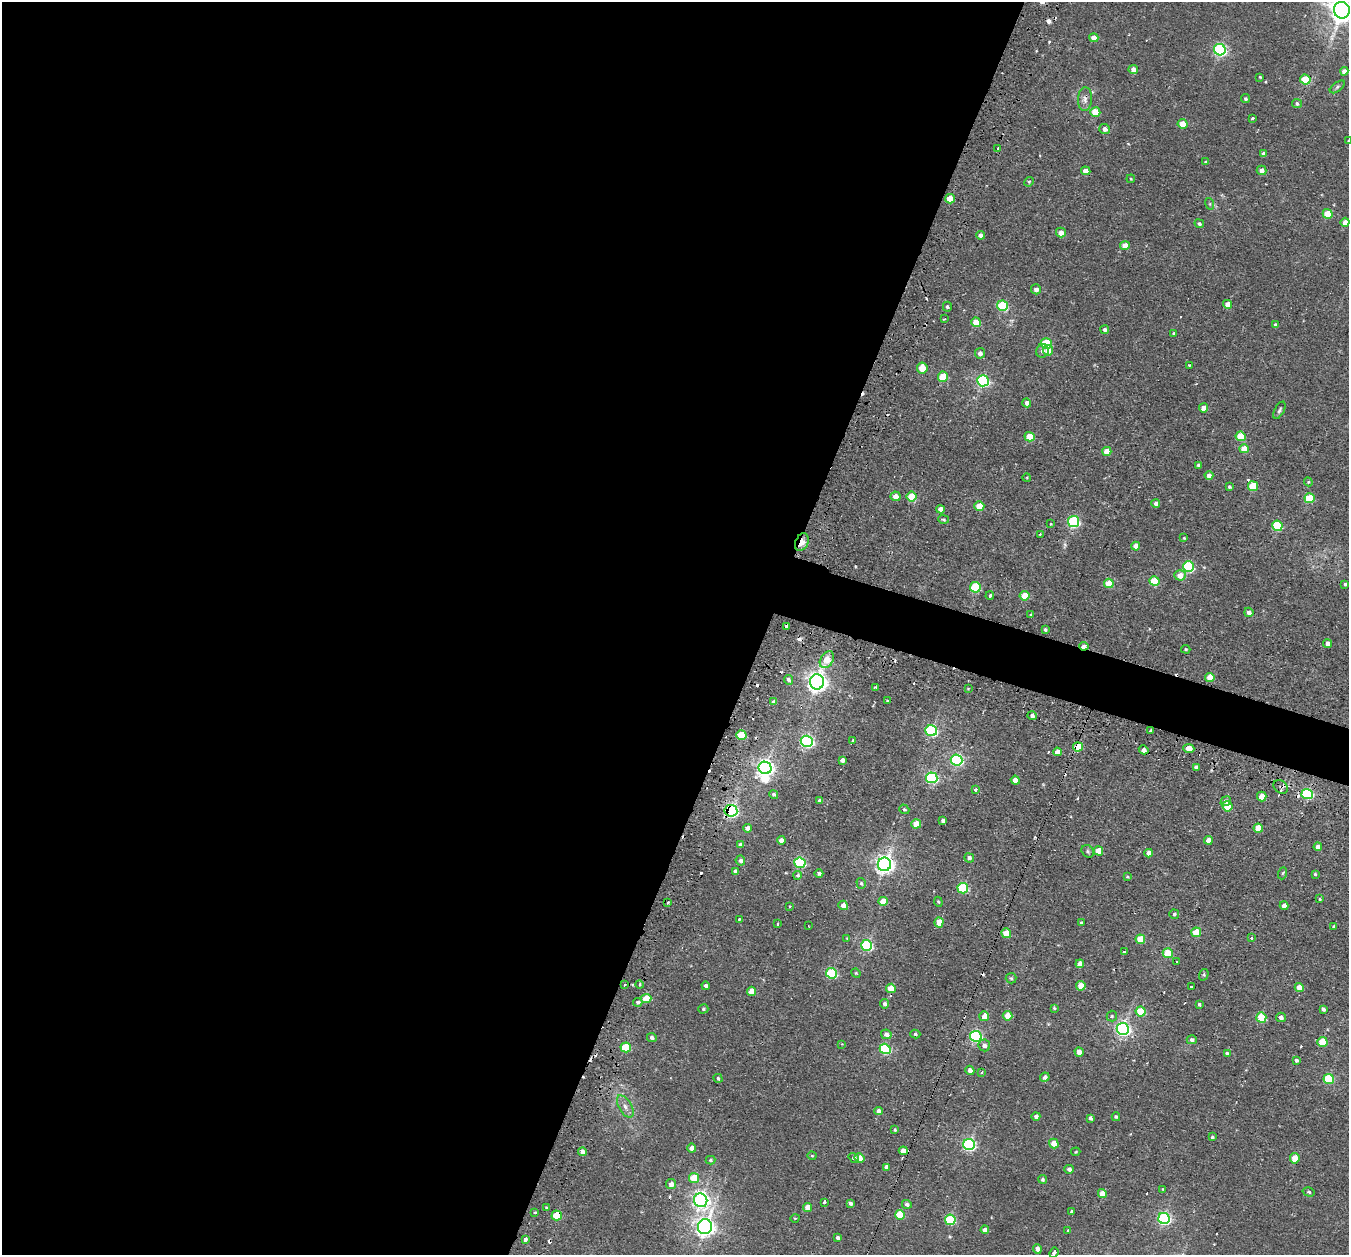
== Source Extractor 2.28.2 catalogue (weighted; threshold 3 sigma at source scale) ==
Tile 5 of 4 x 4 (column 1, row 2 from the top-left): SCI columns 9-1355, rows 2677-3929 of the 5427 x 5445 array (HDU 1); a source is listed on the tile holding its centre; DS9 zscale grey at full resolution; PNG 1351 x 1257 px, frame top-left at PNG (2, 2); each listed source drawn as its Kron ellipse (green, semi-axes under 4 px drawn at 4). Shown black and unused: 59% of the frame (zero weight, under 2 of 3 exposures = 3% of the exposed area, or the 3 px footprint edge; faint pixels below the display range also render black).
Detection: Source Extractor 2.28.2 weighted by HDU 2 'WHT'; one run over the whole footprint, this tile lists its part. Background 0.0143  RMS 0.0045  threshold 0.0201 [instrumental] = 3 sigma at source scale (4.5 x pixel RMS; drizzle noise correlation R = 1.50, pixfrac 1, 0.05/0.05 arcsec/px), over >= 5 px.
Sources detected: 290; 1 inside a brighter object's white glare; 28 cosmic-ray / hot-pixel residue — neither listed nor drawn; the other 261 listed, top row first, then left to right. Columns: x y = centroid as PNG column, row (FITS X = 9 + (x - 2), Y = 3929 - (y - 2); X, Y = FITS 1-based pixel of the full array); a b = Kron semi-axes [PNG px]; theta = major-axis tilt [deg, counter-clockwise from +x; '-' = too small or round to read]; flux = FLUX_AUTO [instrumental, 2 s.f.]
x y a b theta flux
1342 10 8 8 - 480
1094 38 5 4 - 4.1
1220 50 6 5 - 71
1133 69 5 4 - 2.8
1344 71 4 4 - 2.3
1260 77 3 2 - 0.37
1305 80 5 5 - 17
1337 87 9 4 37 0.82
1085 99 12 7 87 2.1
1246 99 4 4 - 0.75
1297 104 5 4 - 0.92
1095 112 5 4 - 8.6
1252 118 3 3 - 0.93
1182 124 5 4 - 5.7
1105 129 5 5 - 1.7
1348 141 3 3 - 0.37
998 148 3 3 - 1.2
1264 154 4 4 - 1.9
1206 162 4 3 - 0.62
1261 170 5 4 - 2.5
1086 171 5 4 - 4.4
1131 179 4 3 - 0.34
1029 182 5 4 - 0.57
950 199 5 4 - 9.6
1210 204 6 4 -72 0.55
1328 214 5 5 - 11
1345 222 4 4 - 3.4
1199 224 5 4 - 0.93
1061 233 5 5 - 3.5
980 235 4 4 - 1.7
1125 246 5 4 - 5.6
1036 289 5 5 - 1.9
1228 304 4 4 - 4.4
1002 306 5 5 - 30
947 307 5 4 - 0.77
944 319 3 2 - 0.35
976 322 5 5 - 8.1
1276 325 4 4 - 1.5
1105 330 4 4 - 1.3
1173 333 3 3 - 1.1
1046 344 5 5 - 30
1048 350 5 5 - 3.1
1042 351 7 6 - 1.7
980 353 5 5 - 1.9
1190 365 3 2 - 0.38
922 368 5 5 - 6.6
943 377 5 5 - 14
983 381 6 5 - 67
1027 403 4 4 - 2
1204 408 4 4 - 4.3
1279 410 9 5 61 1
1241 436 5 5 - 15
1030 437 5 4 - 10
1244 449 5 4 - 7.1
1107 451 4 4 - 4.8
1199 465 3 3 - 1
1209 476 4 4 - 2.6
1027 478 4 3 - 0.37
1308 482 4 4 - 0.53
1253 486 5 5 - 15
1229 487 3 3 - 0.69
895 496 5 5 - 3.5
912 497 5 5 - 13
1310 498 5 5 - 20
1156 503 4 4 - 1.6
979 506 5 4 - 10
941 509 4 4 - 3.4
944 519 5 4 - 0.64
1074 521 5 5 - 55
1051 524 4 2 - 0.28
1277 526 5 5 - 28
1040 534 3 2 - 0.44
1184 538 3 3 - 0.41
802 542 9 6 63 4.8
1136 546 4 4 - 4.2
1188 567 5 5 - 40
1180 575 5 5 - 4.7
1154 581 5 5 - 15
1109 583 5 4 - 11
1345 584 3 3 - 0.75
975 587 5 5 - 26
990 596 4 3 - 1.5
1025 596 5 4 - 11
1249 612 5 4 - 2.2
1031 615 4 3 - 0.72
786 626 4 3 - 2.6
1045 629 3 3 - 0.73
1328 644 4 4 - 2.3
1084 646 4 3 - 4.4
1186 649 5 4 - 0.5
827 660 9 6 58 7.5
1210 678 5 4 - 6.7
788 680 5 4 - 1.2
817 682 7 7 - 260
876 687 3 3 - 0.82
968 689 4 3 - 0.42
887 701 3 2 - 0.41
774 702 4 4 - 2.1
1032 716 5 4 - 1.4
931 731 6 5 - 57
1150 731 3 3 - 0.94
741 735 5 5 - 14
807 741 6 5 - 85
853 741 4 3 - 1.2
1078 747 5 4 - 9.4
1189 748 5 4 - 4.6
1144 750 5 4 - 2.4
1057 752 4 4 - 3.3
842 760 4 4 - 1.6
956 760 6 5 - 69
1196 767 4 4 - 1.5
765 768 6 6 - 200
932 778 6 5 - 57
1015 780 4 4 - 3.5
1281 787 8 6 -41 1.6
976 790 3 3 - 2.2
774 794 5 4 - 0.73
1307 794 5 5 - 49
1262 797 5 4 - 6.2
819 800 3 3 - 0.79
1226 801 5 4 - 1.5
1227 806 5 5 - 14
904 809 5 4 - 0.75
731 811 6 6 - 100
943 821 4 4 - 1.8
916 824 5 4 - 6.9
748 828 4 4 - 2.3
1258 828 5 4 - 8.4
781 840 4 4 - 2.8
1208 840 4 4 - 3.4
741 845 4 4 - 1.9
1318 847 4 4 - 3
1088 851 7 5 -49 0.87
1098 851 5 4 - 6.1
1149 853 4 4 - 2.6
969 858 5 4 - 1.5
740 860 5 4 - 1.4
800 863 5 5 - 46
884 864 7 6 - 220
735 871 4 4 - 1.1
819 873 4 4 - 1.2
1283 873 6 4 70 0.5
1315 874 3 3 - 0.48
798 875 4 4 - 0.84
1127 877 4 3 - 0.49
861 883 5 4 - 0.74
963 888 5 5 - 30
1320 899 3 3 - 0.82
883 901 4 4 - 6.1
668 902 3 2 - 0.48
938 902 5 4 - 0.45
843 905 5 4 - 3.1
1284 906 4 4 - 2.5
789 907 3 2 - 0.78
1174 914 5 4 - 0.85
739 919 3 3 - 0.61
939 922 5 4 - 10
1081 923 4 3 - 0.65
777 924 3 2 - 0.63
808 926 2 2 - 0.3
1334 926 3 3 - 0.59
1196 932 5 5 - 9.7
1006 933 5 4 - 8.9
847 938 4 4 - 0.38
1252 938 3 3 - 1.1
1140 939 5 4 - 11
866 945 6 5 - 50
1124 952 3 2 - 0.33
1168 953 5 5 - 15
1177 962 3 3 - 0.72
1080 964 4 4 - 3.8
832 973 5 5 - 36
856 973 5 4 - 0.46
1204 975 6 4 72 0.62
1011 978 5 5 - 0.69
639 984 4 2 - 0.55
625 985 3 2 - 0.59
706 986 4 3 - 1.6
1081 986 5 4 - 8
1191 987 3 3 - 1.3
891 988 5 4 - 7.7
1299 988 4 4 - 6.4
752 991 4 4 - 6.1
646 999 5 4 - 8.8
638 1002 5 4 - 1
884 1004 5 4 - 1.1
1199 1004 3 3 - 0.77
1054 1008 3 3 - 0.5
703 1009 5 4 - 0.66
1323 1009 4 3 - 1.2
1141 1011 5 5 - 16
984 1016 5 5 - 4.6
1008 1016 5 4 - 7.9
1112 1016 5 5 - 0.66
1281 1017 5 4 - 1.7
1261 1018 5 5 - 19
1123 1029 6 6 - 110
886 1034 5 4 - 2.5
915 1034 5 4 - 0.58
976 1036 6 5 - 68
652 1037 5 4 - 1.2
1192 1040 5 4 - 1.4
1322 1042 5 5 - 12
842 1044 4 4 - 0.33
984 1045 6 5 - 1.8
626 1047 5 5 - 20
885 1049 5 5 - 35
1079 1052 5 4 - 4.3
1227 1054 4 3 - 1.2
1296 1060 4 4 - 1.2
970 1070 4 4 - 2.4
982 1072 3 3 - 0.6
1045 1077 5 4 - 1.7
718 1078 4 3 - 1.2
1329 1079 5 5 - 28
625 1106 12 6 -59 2.3
879 1111 4 4 - 2.4
1036 1116 4 4 - 1.6
1116 1117 4 4 - 0.65
1090 1118 4 4 - 1.3
895 1130 4 3 - 0.53
1212 1137 4 4 - 0.71
1054 1143 5 4 - 4.8
969 1145 6 5 - 79
692 1148 4 4 - 3.7
903 1151 4 4 - 4.5
582 1152 5 4 - 2.3
1076 1152 5 3 - 0.39
812 1156 4 4 - 0.53
854 1158 5 4 - 0.97
859 1158 5 4 - 4.3
1295 1158 5 4 - 9.1
710 1160 5 4 - 0.87
886 1167 4 4 - 1.7
1069 1169 5 4 - 1.7
694 1178 5 5 - 13
1042 1179 4 4 - 0.75
671 1184 5 5 - 2.6
1163 1189 3 2 - 0.37
1309 1192 6 4 -16 0.79
1102 1194 4 4 - 5.3
701 1200 7 6 - 160
824 1202 3 3 - 5.3
850 1203 4 3 - 1.2
907 1204 5 4 - 1.2
808 1207 4 4 - 4.7
546 1208 4 3 - 0.58
1071 1211 4 3 - 0.99
535 1212 3 3 - 1.5
557 1215 5 5 - 16
900 1215 5 5 - 18
795 1218 4 3 - 0.34
1164 1218 6 5 - 80
950 1220 5 5 - 31
705 1227 7 7 - 240
985 1230 4 4 - 3.1
1068 1230 4 4 - 0.44
838 1238 4 4 - 1.3
525 1239 3 3 - 7.7
1037 1249 5 4 - 2.5
1054 1253 5 3 - 4.4
Overlapping masked pixels (flux is a lower limit): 8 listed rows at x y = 802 542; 786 626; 1084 646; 1078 747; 1281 787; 731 811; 646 999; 557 1215
Isophote crosses this tile's border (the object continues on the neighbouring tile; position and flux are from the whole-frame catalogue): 3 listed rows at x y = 1342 10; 1348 141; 1054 1253